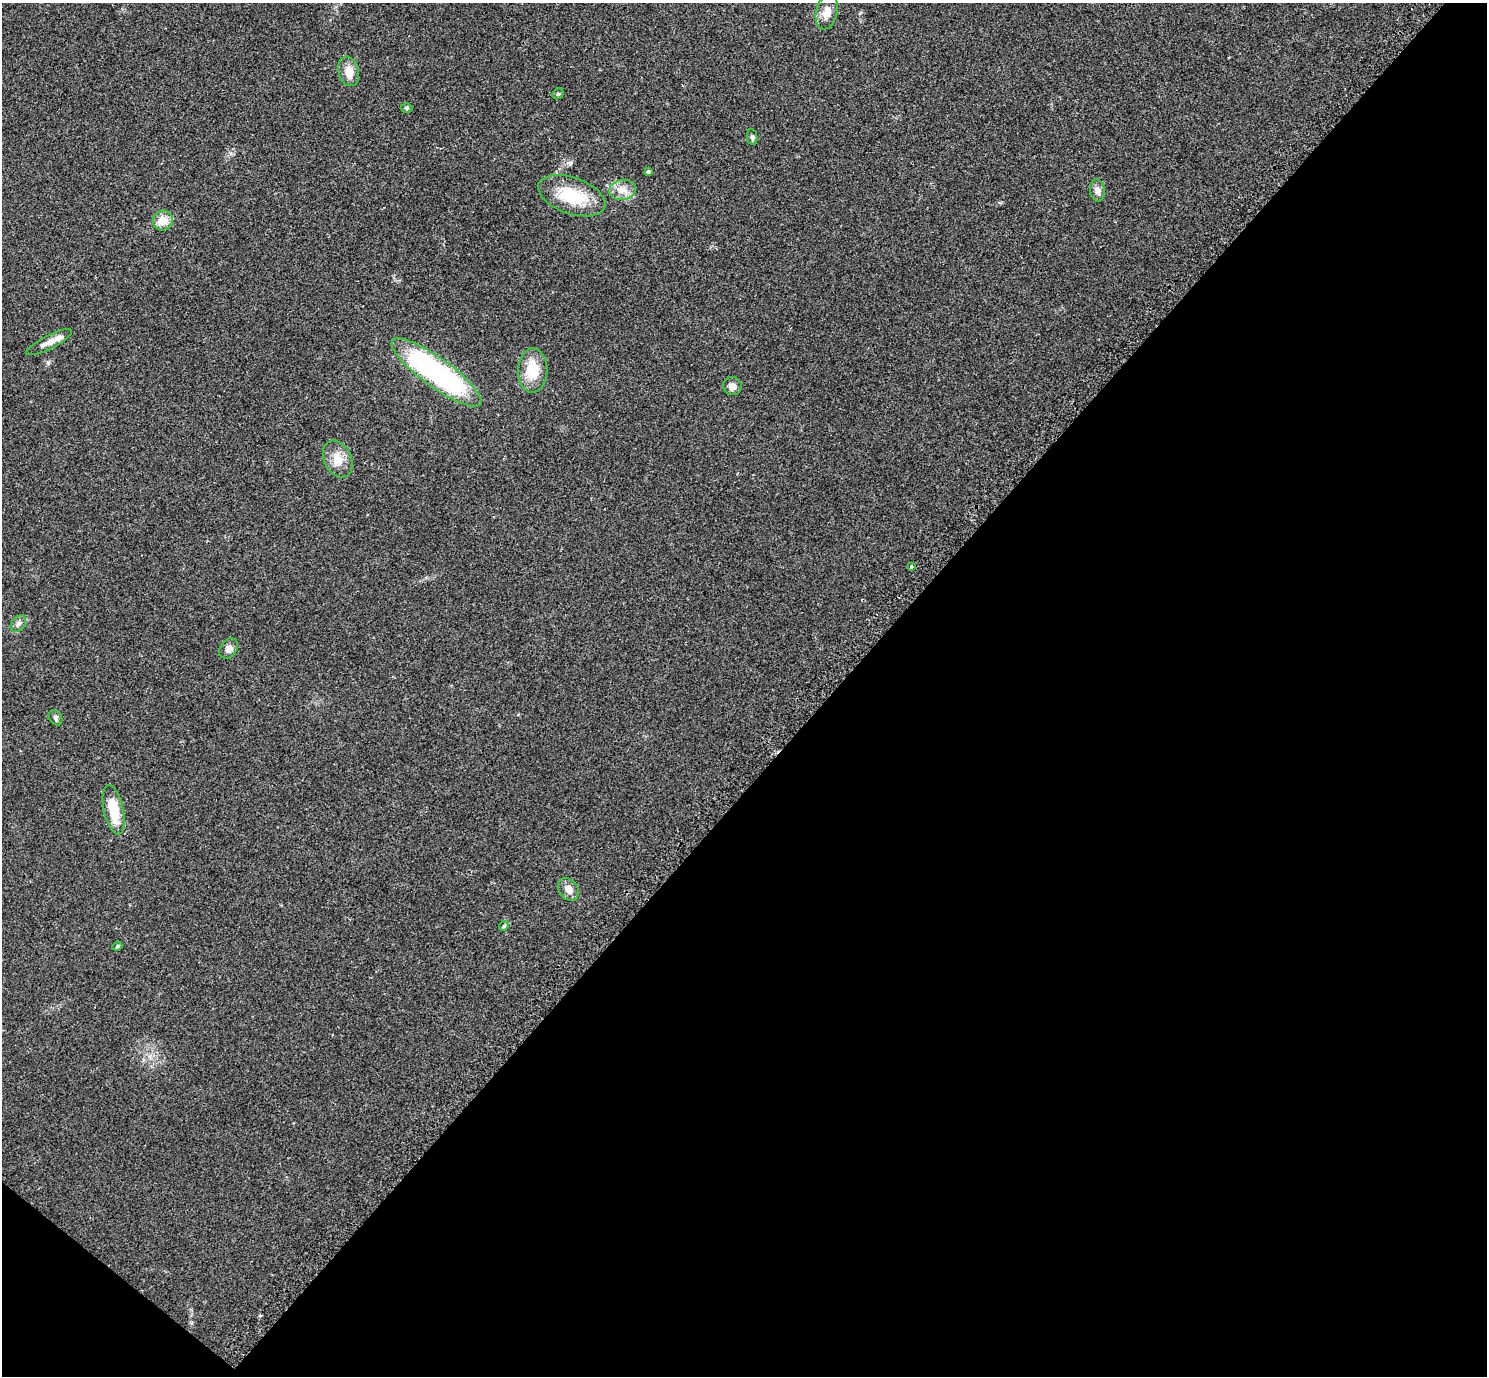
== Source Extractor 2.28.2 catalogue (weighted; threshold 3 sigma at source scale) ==
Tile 15 of 4 x 4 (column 3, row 4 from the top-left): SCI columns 3005-4489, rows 188-1561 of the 6011 x 6010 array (HDU 1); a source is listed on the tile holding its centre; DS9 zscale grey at full resolution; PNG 1489 x 1378 px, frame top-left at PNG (2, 3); each listed source drawn as its Kron ellipse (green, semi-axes under 4 px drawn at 4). Shown black and unused: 45% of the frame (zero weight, under 2 of 3 exposures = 3% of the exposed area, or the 3 px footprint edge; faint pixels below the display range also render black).
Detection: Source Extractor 2.28.2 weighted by HDU 2 'WHT'; one run over the whole footprint, this tile lists its part. Background 0.0573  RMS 0.0073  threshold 0.033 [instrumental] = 3 sigma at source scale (4.5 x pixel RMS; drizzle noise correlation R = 1.50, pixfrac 1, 0.05/0.05 arcsec/px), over >= 5 px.
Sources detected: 23; all 23 listed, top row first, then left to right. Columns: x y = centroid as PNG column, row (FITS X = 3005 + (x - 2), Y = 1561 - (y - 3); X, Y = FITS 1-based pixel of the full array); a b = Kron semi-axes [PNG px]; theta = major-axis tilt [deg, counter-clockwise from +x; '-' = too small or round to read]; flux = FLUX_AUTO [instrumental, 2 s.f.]
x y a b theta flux
827 12 18 10 75 6.7
349 71 15 10 -76 8
558 94 6 5 - 1.1
407 108 6 5 - 1.1
752 137 8 5 -79 1.6
648 171 3 3 - 1.9
622 190 13 10 8 6.7
1097 191 11 7 -83 3.4
572 196 35 18 -19 31
163 220 10 9 - 9.1
49 342 25 7 27 6.3
533 370 22 14 88 19
436 372 54 14 -36 160
732 386 9 9 - 3.8
338 459 19 13 -63 9.7
911 567 3 3 - 2.9
18 624 9 6 51 2.5
229 649 11 8 53 3.3
56 718 8 6 -58 1.6
114 810 25 9 -78 18
568 889 12 9 -56 5.4
504 926 5 4 - 0.96
117 946 5 4 - 0.99